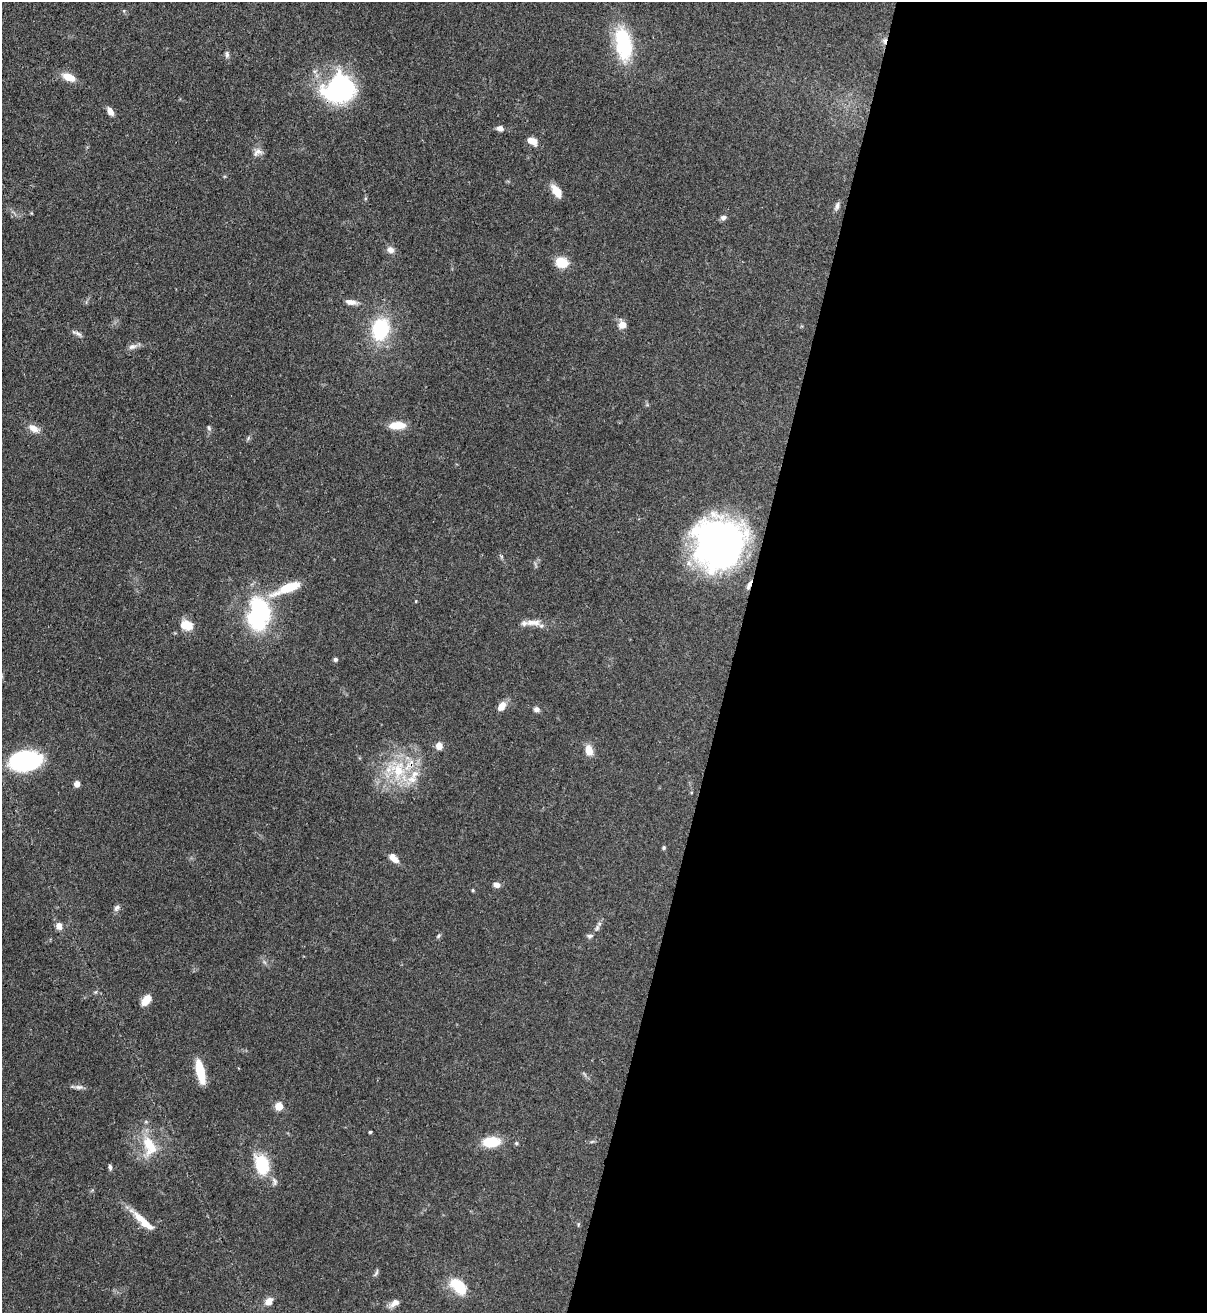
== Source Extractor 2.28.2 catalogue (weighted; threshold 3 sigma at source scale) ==
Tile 12 of 4 x 4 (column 4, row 3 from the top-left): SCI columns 3833-5037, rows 1342-2652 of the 5383 x 5308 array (HDU 1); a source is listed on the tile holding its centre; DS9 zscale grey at full resolution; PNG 1209 x 1315 px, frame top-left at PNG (2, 2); no overlay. Shown black and unused: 39% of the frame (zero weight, under 3 of 4 exposures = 7% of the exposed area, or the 3 px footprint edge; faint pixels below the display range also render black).
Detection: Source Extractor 2.28.2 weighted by HDU 2 'WHT'; one run over the whole footprint, this tile lists its part. Background 0.0825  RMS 0.0039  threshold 0.0176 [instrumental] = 3 sigma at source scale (4.5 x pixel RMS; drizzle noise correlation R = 1.50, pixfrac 1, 0.05/0.05 arcsec/px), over >= 5 px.
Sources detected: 66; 1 cosmic-ray / hot-pixel residue — not listed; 4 inside a brighter listed object's ellipse — not listed separately; the other 61 listed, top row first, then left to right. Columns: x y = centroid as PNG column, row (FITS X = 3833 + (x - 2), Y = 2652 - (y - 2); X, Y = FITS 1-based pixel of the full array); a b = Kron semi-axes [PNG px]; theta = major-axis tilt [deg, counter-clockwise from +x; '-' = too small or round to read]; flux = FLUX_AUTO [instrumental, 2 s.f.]
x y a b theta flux
884 41 10 6 79 1.5
623 44 39 18 -81 26
227 54 10 5 -84 1
69 77 14 8 -21 5.5
339 89 34 29 31 53
110 111 11 6 -59 2.3
500 128 9 7 -7 1.6
532 141 11 7 -26 3.7
257 152 14 9 30 2.3
556 191 17 8 -56 4.7
837 206 10 6 71 1.4
723 217 8 6 14 1.2
390 250 10 8 -40 2
562 262 11 9 -10 9.9
351 302 13 6 -6 2.6
622 324 10 8 -82 3
380 329 17 13 78 30
77 333 17 5 -28 1.4
132 347 11 7 18 1.8
397 425 17 8 2 7.5
34 428 17 9 -28 3.2
209 428 8 5 -71 0.71
719 544 39 37 74 190
288 588 37 9 22 12
416 601 4 3 - 0.29
259 614 40 25 86 41
533 622 23 8 0 3.8
186 625 10 8 -18 9
335 659 5 5 - 0.85
502 706 10 6 59 4.1
536 709 7 6 - 1.3
439 746 8 8 - 2.6
589 750 12 8 -78 4.4
25 761 24 14 8 66
398 770 30 21 87 20
77 784 6 6 - 1.9
664 848 6 4 89 0.56
393 858 12 7 -48 3.7
496 885 8 6 -20 2.1
473 890 4 3 - 0.48
117 908 9 7 55 1.3
59 926 9 7 -77 2.3
597 928 10 6 70 1.2
438 936 7 4 38 0.66
590 936 8 5 9 0.96
146 1000 11 7 51 5.6
200 1072 25 7 -78 11
79 1087 13 6 0 1.5
279 1106 5 5 - 12
370 1132 3 3 - 0.48
491 1142 16 10 4 12
516 1143 5 5 - 0.55
149 1146 29 16 -70 12
262 1165 20 13 -71 17
110 1167 7 4 -83 0.88
274 1181 12 6 -75 1.4
140 1218 35 9 -43 6.2
376 1273 13 4 60 0.79
459 1286 20 12 -45 13
268 1301 8 7 - 3.3
394 1303 13 7 35 2.5
Overlapping masked pixels (flux is a lower limit): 3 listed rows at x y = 884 41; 339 89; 398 770